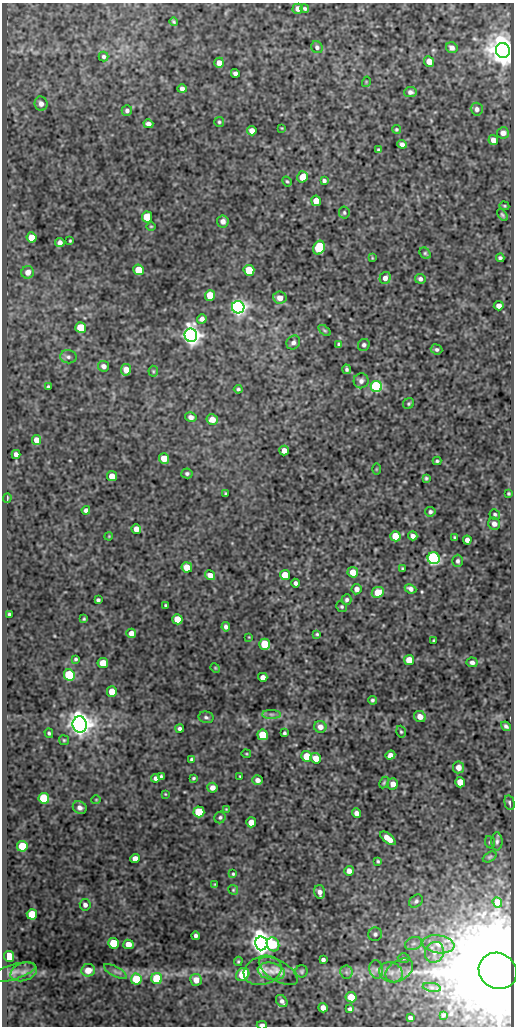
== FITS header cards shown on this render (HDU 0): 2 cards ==
NAXIS1  =                  512
NAXIS2  =                 1024

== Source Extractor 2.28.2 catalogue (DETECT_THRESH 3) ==
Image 512 x 1024 px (HDU 0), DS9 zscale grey, 1 PNG px = 1 image px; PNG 516 x 1028 px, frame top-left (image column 1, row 1024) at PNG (2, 3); each listed source drawn as its Kron ellipse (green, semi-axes under 4 px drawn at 4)
Background 87.3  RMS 0.6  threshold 1.79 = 3 sigma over >= 5 px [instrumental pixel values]
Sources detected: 217; all 217 listed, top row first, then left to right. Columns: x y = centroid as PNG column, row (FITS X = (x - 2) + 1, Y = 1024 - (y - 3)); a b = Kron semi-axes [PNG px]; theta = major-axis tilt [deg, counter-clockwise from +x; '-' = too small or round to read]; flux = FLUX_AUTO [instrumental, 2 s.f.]
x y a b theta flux
305 8 4 3 - 68
298 9 5 5 - 240
174 22 4 3 - 54
317 47 6 5 - 110
452 48 6 5 - 180
503 50 7 7 - 84000
104 57 5 5 - 88
429 61 5 4 - 400
219 63 5 5 - 280
235 73 4 4 - 130
366 82 5 3 - 31
182 89 4 4 - 160
410 92 6 5 - 130
41 104 7 6 - 190
477 109 6 6 - 130
127 110 5 5 - 110
219 122 5 5 - 60
148 124 5 4 - 200
282 128 3 2 - 29
396 129 4 4 - 54
252 131 5 4 - 270
503 133 6 5 - 220
493 140 5 4 - 260
402 144 5 4 - 140
379 150 4 3 - 72
302 177 6 5 - 530
287 181 5 3 - 52
324 181 4 4 - 95
316 201 5 5 - 660
504 206 5 4 - 52
344 213 6 5 - 72
502 215 7 4 -53 77
147 217 5 5 - 1200
223 221 6 6 - 180
151 226 5 3 - 38
32 237 5 5 - 660
70 241 3 3 - 42
60 243 4 4 - 180
319 248 7 5 62 2000
425 253 6 4 -44 65
372 258 4 3 - 33
500 258 4 4 - 88
139 270 5 5 - 1200
249 270 5 5 - 1600
28 272 6 6 - 270
385 278 6 5 - 190
420 279 5 5 - 120
210 295 5 5 - 980
280 298 6 6 - 340
499 306 5 4 - 210
238 307 6 6 - 17000
202 319 5 4 - 170
81 328 5 5 - 1900
325 330 7 4 -37 61
191 335 7 6 - 31000
293 342 7 6 - 140
339 344 4 4 - 84
364 345 6 5 - 96
436 349 6 5 - 89
68 357 8 6 -5 120
104 366 5 5 - 180
347 369 5 3 - 90
126 370 6 5 - 410
153 371 5 5 - 54
361 381 7 7 - 160
376 386 6 5 - 6500
48 387 4 3 - 75
238 389 4 3 - 71
409 403 6 5 - 63
191 417 6 4 -12 160
212 419 5 5 - 410
36 440 5 4 - 380
284 451 5 4 - 250
16 454 4 4 - 200
164 458 5 5 - 650
437 461 4 3 - 65
376 469 5 3 - 38
187 473 6 5 - 91
112 476 5 5 - 470
426 478 4 3 - 65
225 493 3 2 - 47
508 493 3 3 - 51
7 498 5 2 - 64
86 510 4 4 - 130
430 512 5 5 - 86
495 514 5 5 - 76
494 524 6 6 - 180
136 529 5 5 - 330
109 536 4 3 - 35
395 536 5 5 - 850
413 536 5 4 - 170
455 537 3 3 - 51
467 540 4 4 - 170
434 558 6 6 - 9500
458 561 6 5 - 93
187 567 5 5 - 520
402 569 3 3 - 50
353 572 5 5 - 540
210 575 5 4 - 330
285 575 5 5 - 930
295 583 4 3 - 110
357 589 5 5 - 210
410 589 6 4 -25 140
378 592 6 5 - 710
98 600 4 4 - 87
347 600 5 5 - 93
165 605 3 2 - 43
342 607 5 5 - 67
9 614 3 3 - 68
84 619 3 3 - 52
177 619 5 5 - 740
226 627 4 4 - 120
131 633 5 4 - 280
317 634 4 3 - 54
249 637 3 3 - 29
433 640 3 2 - 42
265 644 5 5 - 1400
76 659 4 3 - 68
409 660 5 5 - 510
472 662 5 5 - 140
103 663 5 5 - 850
215 668 5 4 - 43
69 675 6 5 - 3200
263 677 4 4 - 240
112 692 5 5 - 640
372 700 4 4 - 74
271 714 9 4 0 120
420 716 6 5 - 310
206 717 7 5 -12 95
80 725 8 7 - 43000
506 726 5 3 - 100
320 727 6 5 - 250
180 728 4 3 - 110
401 732 6 4 -73 54
49 733 5 4 - 66
284 733 3 3 - 69
263 735 5 5 - 1400
64 740 5 5 - 54
246 754 5 2 - 38
390 755 5 4 - 190
306 756 5 5 - 930
316 758 5 5 - 480
191 759 4 3 - 62
458 767 6 5 - 280
161 776 4 3 - 63
240 776 3 2 - 36
155 778 4 4 - 120
193 778 4 3 - 56
258 780 5 4 - 190
460 782 5 5 - 520
384 783 6 4 63 58
393 784 5 5 - 290
212 788 5 5 - 220
165 794 3 2 - 30
44 798 5 5 - 2900
96 800 4 4 - 40
510 803 7 5 -76 96
80 808 7 6 - 170
226 809 3 3 - 29
199 812 5 5 - 1900
356 813 5 4 - 190
220 817 6 5 - 76
251 822 5 5 - 440
388 838 9 4 -40 440
497 841 9 5 -90 110
490 842 6 5 - 61
22 846 5 5 - 2100
490 857 7 4 27 63
135 858 5 4 - 320
378 861 3 3 - 51
349 871 5 5 - 210
233 874 4 3 - 51
215 884 4 3 - 37
233 890 5 4 - 54
320 892 7 5 -75 200
416 901 7 5 41 110
497 902 5 4 - 230
85 905 5 5 - 140
32 914 5 5 - 1400
375 934 7 6 - 100
196 936 4 3 - 120
114 943 5 5 - 1600
261 943 7 6 - 45000
128 944 5 4 - 440
273 944 7 6 - 1300
413 944 9 6 17 150
438 944 16 9 -8 470
434 952 10 9 - 290
9 956 5 5 - 2400
403 958 6 5 - 64
323 960 4 3 - 110
238 961 5 4 - 50
376 969 9 7 -77 180
88 970 7 6 - 480
262 970 19 14 18 490
399 970 15 10 34 360
115 971 13 5 -29 150
271 971 14 8 -12 280
278 971 22 10 -31 430
302 971 6 6 - 77
498 971 19 17 -32 600000
13 972 23 7 17 310
24 972 13 8 19 280
346 972 6 6 - 100
391 972 12 9 -19 330
243 974 7 6 - 910
157 978 5 5 - 2000
136 979 5 5 - 1900
196 980 6 6 - 390
432 987 9 4 -9 120
351 997 5 5 - 790
282 1001 7 5 -51 150
323 1008 5 4 - 240
350 1009 4 3 - 86
443 1015 3 3 - 39
410 1018 4 3 - 110
262 1025 5 3 - 100
At the frame edge (FLAGS 8, measured only in part): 1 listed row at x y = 262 1025